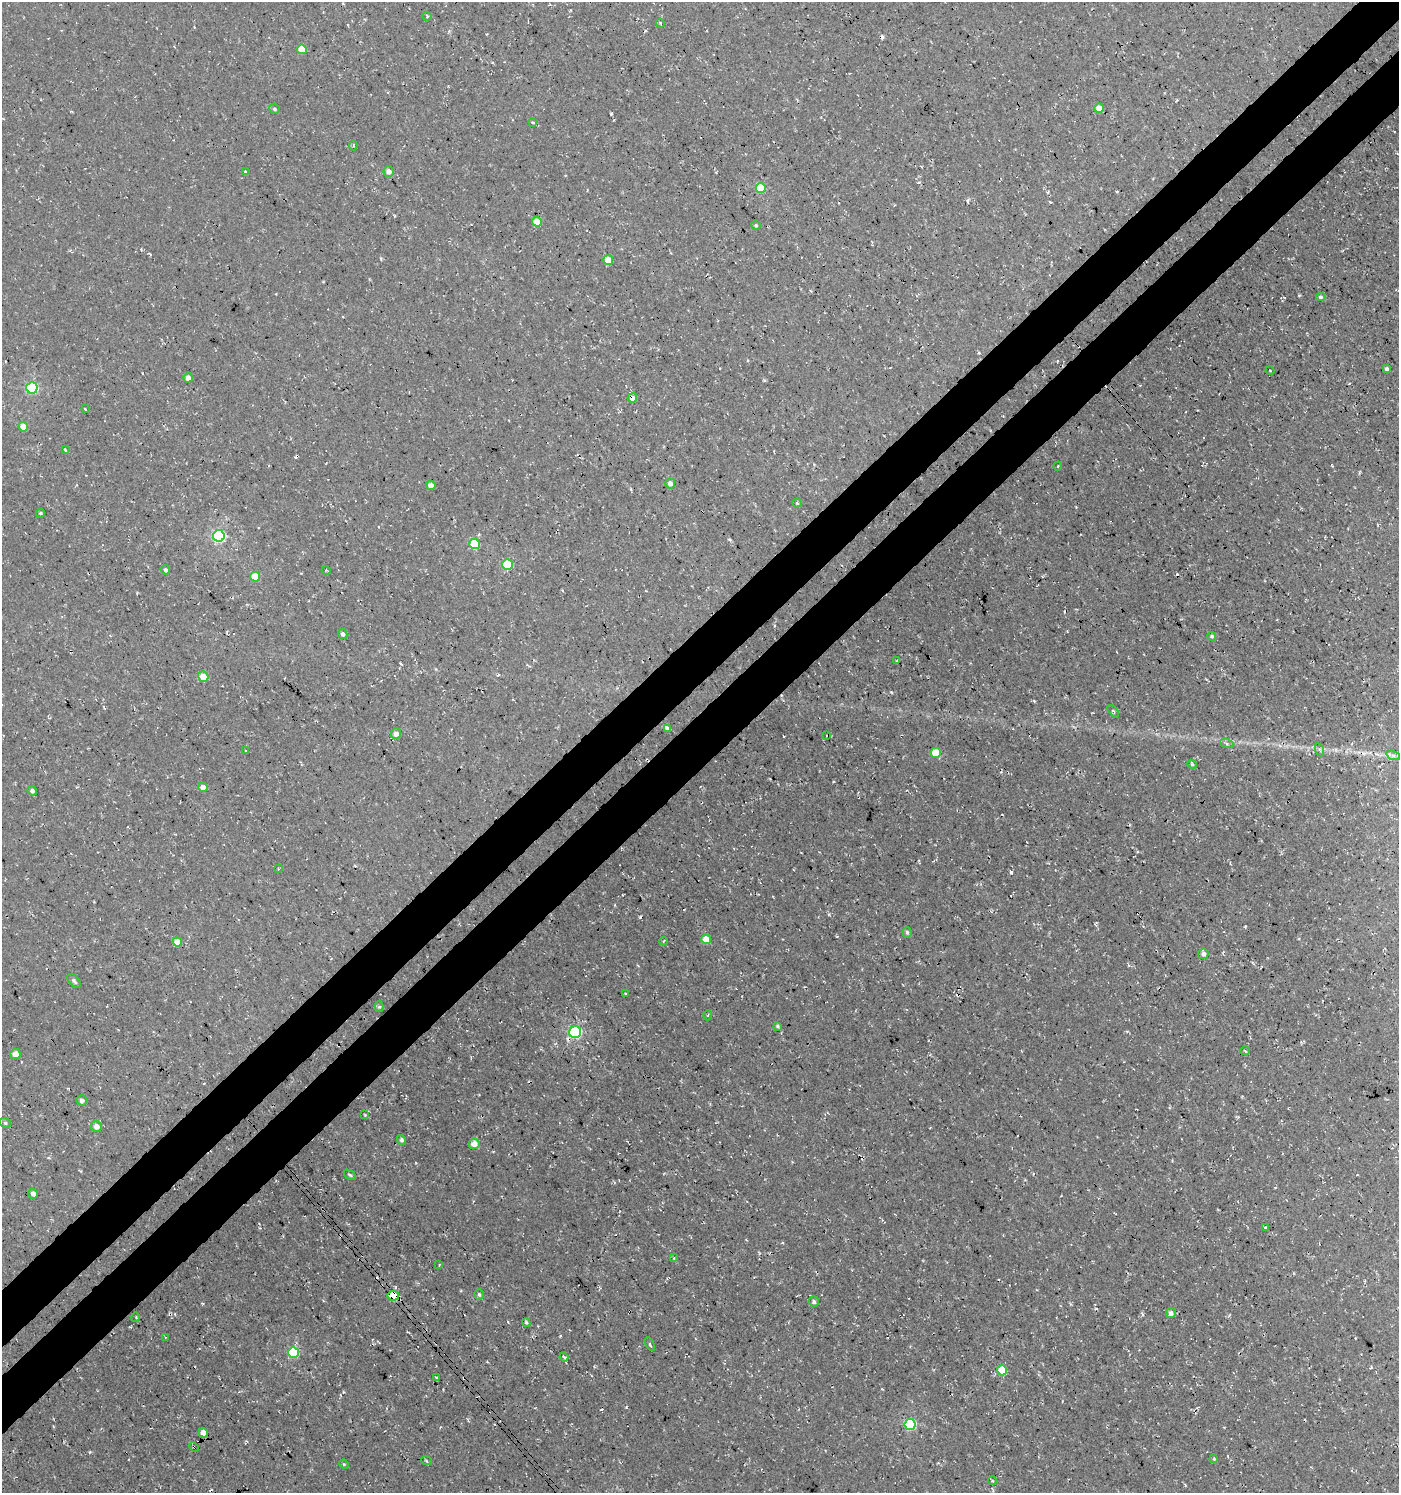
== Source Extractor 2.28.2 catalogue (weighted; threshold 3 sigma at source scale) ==
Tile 10 of 4 x 4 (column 2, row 3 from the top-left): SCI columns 1585-2981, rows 1545-3035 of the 6024 x 6064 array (HDU 1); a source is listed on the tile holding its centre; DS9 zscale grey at full resolution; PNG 1401 x 1495 px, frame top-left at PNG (2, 2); each listed source drawn as its Kron ellipse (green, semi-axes under 4 px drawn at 4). Shown black and unused: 8% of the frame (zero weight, under 3 of 4 exposures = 5% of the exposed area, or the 3 px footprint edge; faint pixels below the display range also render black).
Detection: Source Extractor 2.28.2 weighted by HDU 2 'WHT'; one run over the whole footprint, this tile lists its part. Background 5.99e-04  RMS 0.0029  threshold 0.0132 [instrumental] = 3 sigma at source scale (4.5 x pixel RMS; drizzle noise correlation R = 1.50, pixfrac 1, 0.0396/0.0396 arcsec/px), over >= 5 px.
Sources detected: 108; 15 cosmic-ray / hot-pixel residue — neither listed nor drawn; the other 93 listed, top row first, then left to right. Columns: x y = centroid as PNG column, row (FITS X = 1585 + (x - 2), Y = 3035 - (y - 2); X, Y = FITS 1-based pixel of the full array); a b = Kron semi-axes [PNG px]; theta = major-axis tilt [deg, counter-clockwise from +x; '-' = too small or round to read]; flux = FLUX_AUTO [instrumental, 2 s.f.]
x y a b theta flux
427 16 4 4 - 0.36
660 23 4 3 - 0.38
302 49 5 4 - 6.2
1099 108 4 4 - 3.7
275 109 5 5 - 0.51
532 122 4 2 - 0.39
353 146 5 4 - 0.48
389 171 5 5 - 1.4
245 172 4 4 - 0.53
761 188 5 5 - 12
537 222 5 4 - 4
756 225 4 4 - 0.44
608 260 5 5 - 4.4
1321 297 4 3 - 0.55
1387 369 4 4 - 0.92
1270 371 4 3 - 0.29
188 378 5 4 - 1.7
32 388 5 5 - 33
632 398 5 4 - 1.9
85 409 3 2 - 0.36
23 427 5 4 - 3.3
65 449 3 2 - 0.26
1058 466 4 3 - 0.27
670 483 5 5 - 1.6
431 486 4 4 - 2.4
797 503 4 4 - 0.52
40 513 5 4 - 0.4
219 536 6 5 - 46
474 544 5 5 - 12
507 565 5 5 - 14
165 570 5 4 - 0.56
326 570 4 2 - 0.43
255 577 5 5 - 8.9
343 634 5 4 - 0.94
1212 636 4 4 - 0.56
897 661 3 2 - 0.3
203 676 5 5 - 5
1113 711 7 4 -48 0.6
668 729 4 3 - 12
396 734 5 5 - 1.7
826 735 2 2 - 0.3
1227 743 7 4 -20 0.68
1320 750 7 4 -71 0.47
246 751 3 2 - 0.24
936 753 5 5 - 6.8
1393 755 7 4 -19 0.71
1192 764 4 4 - 0.36
203 787 5 4 - 2
32 791 5 4 - 0.91
278 869 3 3 - 0.22
907 932 5 4 - 0.57
706 939 5 4 - 4.7
664 941 4 2 - 0.23
177 942 5 4 - 3.5
1203 954 5 5 - 1.3
74 981 8 4 -47 0.75
625 994 4 2 - 0.31
379 1006 5 4 - 0.59
708 1015 5 3 - 0.26
777 1026 4 3 - 0.5
575 1032 6 6 - 44
1245 1051 5 2 - 0.3
15 1054 5 5 - 3
82 1100 5 5 - 1.2
365 1115 4 3 - 0.25
5 1123 6 4 -22 0.49
96 1126 5 5 - 2
402 1140 5 4 - 0.8
474 1144 5 5 - 2.6
350 1175 6 3 -35 0.45
33 1194 5 4 - 1.4
1266 1228 3 3 - 0.43
674 1258 4 4 - 0.32
439 1265 3 2 - 0.35
479 1295 5 4 - 0.51
393 1296 6 5 - 9.9
814 1302 5 5 - 0.7
1171 1313 5 5 - 1.3
136 1317 5 3 - 0.28
526 1323 4 3 - 0.42
165 1337 2 2 - 0.23
650 1344 7 3 -61 0.52
293 1353 5 5 - 20
564 1357 4 3 - 0.47
1002 1370 5 5 - 9.6
436 1377 4 3 - 0.29
910 1425 5 5 - 26
203 1433 5 4 - 3.1
194 1447 5 3 - 0.32
1214 1459 4 3 - 0.32
426 1460 5 3 - 0.39
344 1464 5 4 - 0.35
992 1481 4 3 - 0.26
Overlapping masked pixels (flux is a lower limit): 3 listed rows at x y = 632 398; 393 1296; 194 1447
Unlisted compact peaks at least as high as the median listed source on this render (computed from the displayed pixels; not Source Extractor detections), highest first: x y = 1011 872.